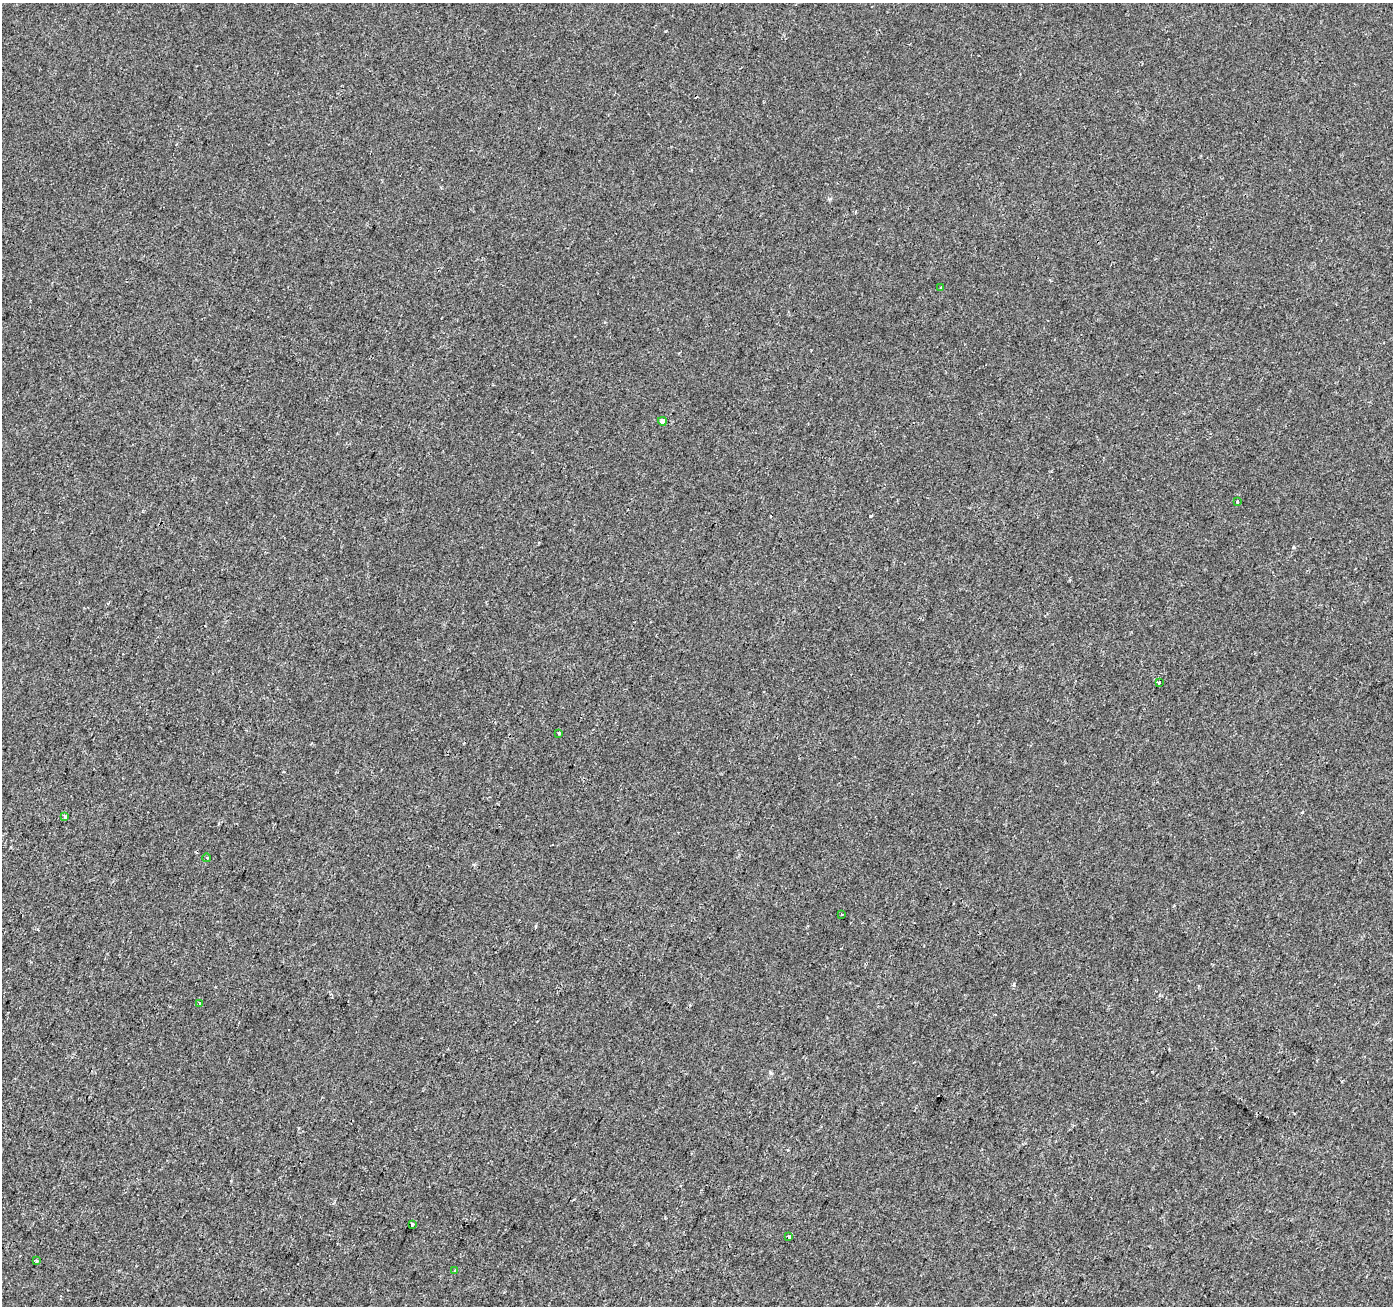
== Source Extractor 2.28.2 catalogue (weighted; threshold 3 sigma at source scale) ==
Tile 7 of 4 x 4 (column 3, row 2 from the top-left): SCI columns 2790-4180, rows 2885-4188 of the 5571 x 5702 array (HDU 1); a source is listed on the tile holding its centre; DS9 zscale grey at full resolution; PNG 1395 x 1308 px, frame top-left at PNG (2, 3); each listed source drawn as its Kron ellipse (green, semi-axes under 4 px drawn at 4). Shown black and unused: <1% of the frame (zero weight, under 2 of 3 exposures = <1% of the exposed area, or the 3 px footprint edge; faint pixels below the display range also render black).
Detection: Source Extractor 2.28.2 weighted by HDU 2 'WHT'; one run over the whole footprint, this tile lists its part. Background -2.97e-04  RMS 0.0026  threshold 0.0116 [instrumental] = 3 sigma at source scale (4.5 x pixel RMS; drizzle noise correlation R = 1.50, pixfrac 1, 0.0396/0.0396 arcsec/px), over >= 5 px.
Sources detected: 13; all 13 listed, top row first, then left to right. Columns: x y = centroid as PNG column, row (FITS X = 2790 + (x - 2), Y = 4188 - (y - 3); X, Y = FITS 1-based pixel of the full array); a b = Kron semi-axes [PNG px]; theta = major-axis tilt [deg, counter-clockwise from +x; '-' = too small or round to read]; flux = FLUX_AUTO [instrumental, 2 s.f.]
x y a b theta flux
941 288 3 3 - 0.33
662 421 4 4 - 1.3
1237 502 3 2 - 0.2
1159 682 3 3 - 0.86
559 733 3 3 - 0.45
65 817 4 3 - 1.3
207 858 4 3 - 0.21
842 914 2 2 - 0.23
200 1003 4 3 - 0.26
412 1224 4 3 - 1.2
789 1237 4 3 - 0.36
36 1261 4 3 - 0.58
455 1271 3 3 - 0.29
Unlisted compact peaks at least as high as the median listed source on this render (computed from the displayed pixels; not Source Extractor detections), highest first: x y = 870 516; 1014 984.